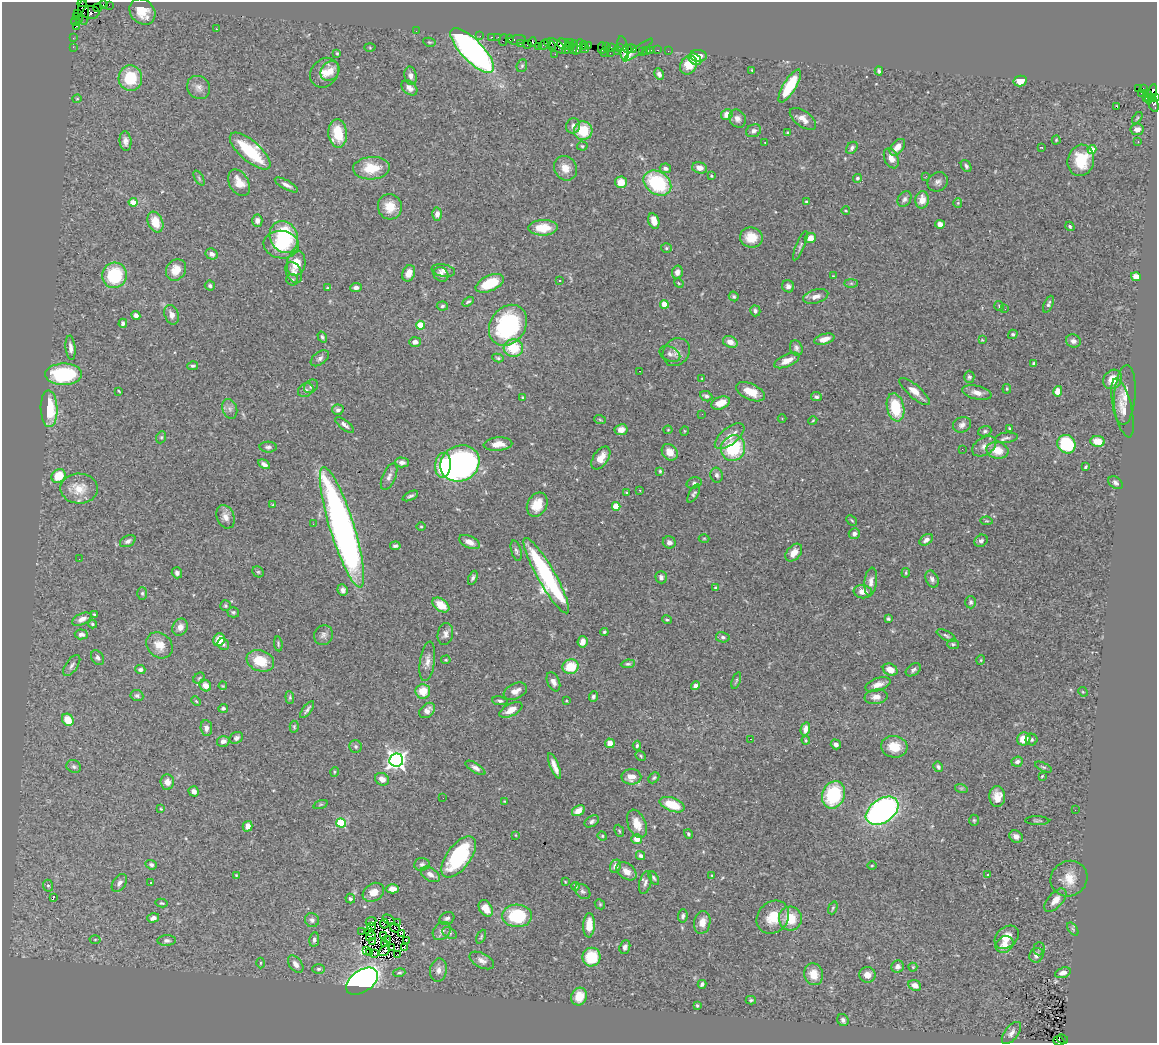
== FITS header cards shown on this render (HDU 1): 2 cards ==
NAXIS1  =                 1155
NAXIS2  =                 1041

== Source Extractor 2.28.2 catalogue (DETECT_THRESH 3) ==
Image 1155 x 1041 px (HDU 1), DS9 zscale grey, 1 PNG px = 1 image px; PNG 1159 x 1045 px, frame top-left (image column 1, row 1041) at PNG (2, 2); each listed source drawn as its Kron ellipse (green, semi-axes under 4 px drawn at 4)
Background 1.41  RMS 0.05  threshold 0.149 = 3 sigma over >= 5 px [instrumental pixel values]
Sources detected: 492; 4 with non-positive FLUX_AUTO (blend fragments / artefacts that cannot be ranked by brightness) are neither listed nor drawn; the other 488 listed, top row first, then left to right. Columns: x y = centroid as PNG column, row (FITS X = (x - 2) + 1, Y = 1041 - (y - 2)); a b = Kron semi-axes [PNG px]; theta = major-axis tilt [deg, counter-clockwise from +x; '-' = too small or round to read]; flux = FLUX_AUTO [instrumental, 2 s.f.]
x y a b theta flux
82 3 5 3 - 35
103 4 4 2 - 58
109 5 2 2 - 15
98 8 4 2 - 56
142 12 14 11 -44 63
83 13 12 5 -87 520
91 13 8 6 4 430
78 14 3 2 - 63
77 16 3 3 - 53
79 20 4 3 - 79
75 21 5 3 - 95
76 26 4 2 - 170
216 29 2 2 - 2.2
416 31 2 2 - 16
480 36 2 2 - 20
491 37 3 2 - 78
498 37 2 2 - 27
73 38 2 2 - 22
509 39 4 3 - 120
503 40 6 2 72 160
517 40 9 4 8 180
429 42 6 4 -9 4.1
532 42 5 4 - 190
547 43 3 2 - 53
570 43 4 2 - 190
520 44 3 3 - 59
527 44 3 3 - 170
563 44 7 5 -20 270
543 45 6 4 52 130
584 45 4 2 - 120
588 45 3 3 - 130
538 46 3 2 - 89
551 46 5 3 - 270
557 46 11 5 -37 400
606 46 4 2 - 86
73 47 2 2 - 26
573 47 7 3 83 370
578 47 8 3 68 190
611 47 3 2 - 72
620 47 3 2 - 210
370 48 5 3 - 3.4
567 48 6 2 56 83
584 48 4 3 - 130
602 48 6 3 -89 100
623 48 12 5 -76 96
627 48 3 2 - 130
632 49 5 3 - 130
472 50 29 11 -46 1100
617 50 3 2 - 67
638 50 18 3 37 37
647 50 3 3 - 120
651 50 2 2 - 14
658 50 3 2 - 90
642 51 2 2 - 24
668 51 2 2 - 14
337 53 3 2 - 3.5
604 53 4 2 - 130
610 53 2 2 - 53
555 54 2 2 - 17
698 56 8 6 -4 38
695 59 7 5 -38 26
688 65 10 8 57 74
522 66 6 5 - 6.2
752 70 4 2 - 2.6
330 71 10 8 52 40
879 71 4 3 - 6.7
324 73 16 13 51 45
659 74 6 4 -63 12
411 76 9 6 -80 15
130 78 13 12 - 140
1020 81 6 5 - 35
790 86 19 6 59 150
199 87 12 11 - 21
409 88 9 6 -41 17
1138 88 3 2 - 290
1143 88 3 2 - 32
1141 93 2 2 - 24
1148 93 4 3 - 500
1152 93 9 4 78 310
1146 97 3 2 - 50
1155 98 3 3 - 250
77 99 4 4 - 3.5
1149 99 4 3 - 180
1153 103 9 5 -72 340
1116 106 3 3 - 15
727 115 6 5 - 31
1137 118 7 3 53 4.1
737 119 9 8 - 17
803 119 15 7 -36 26
573 126 8 7 - 13
1137 129 6 5 - 21
583 131 9 9 - 99
753 131 8 6 26 12
338 133 14 9 -85 100
787 133 4 3 - 3.5
1056 140 4 4 - 3.7
125 141 9 6 -84 15
1138 141 3 3 - 3.4
765 142 3 2 - 11
582 146 5 4 - 4.8
897 147 9 6 49 33
1041 147 3 2 - 7.7
852 148 7 5 49 10
1092 149 4 4 - 83
250 151 25 10 -41 200
891 158 10 7 -67 28
1081 160 16 13 75 120
966 166 6 4 -56 7.6
371 168 18 11 3 90
565 168 12 11 - 38
665 168 6 4 -10 9.8
700 168 7 5 -15 24
711 176 3 3 - 4.1
926 176 3 2 - 4.6
199 178 8 3 -59 5
857 178 4 4 - 6.4
621 182 6 6 - 48
938 182 10 9 - 15
239 183 14 9 -60 50
657 183 15 11 -35 250
286 185 13 4 -29 16
904 199 8 6 56 10
922 200 8 6 81 35
133 202 4 4 - 74
807 202 4 3 - 7.7
958 203 5 4 - 3.4
390 207 13 12 - 56
846 211 4 3 - 2.6
437 214 6 5 - 18
257 221 6 5 - 16
654 221 8 5 -74 35
155 222 11 7 -68 61
940 224 5 4 - 17
1070 226 5 3 - 4.7
543 228 14 8 1 80
284 237 16 13 -63 230
751 237 11 10 - 62
810 238 6 5 - 29
281 245 17 14 -9 100
800 246 16 4 67 9.6
666 248 5 4 - 5
212 254 6 5 - 16
296 263 12 9 77 55
176 270 11 9 54 52
443 271 12 6 -12 16
294 272 11 7 -63 17
677 272 6 5 - 17
409 273 8 6 67 34
441 274 8 6 -45 15
115 275 13 12 - 200
833 276 4 4 - 2.8
1136 277 5 4 - 24
292 280 6 5 - 7
560 280 3 3 - 10
490 283 15 7 24 120
679 283 5 4 - 3.5
851 283 7 4 0 6.1
210 286 5 5 - 6.8
788 286 6 6 - 11
327 288 4 4 - 3
356 288 6 4 3 12
734 296 5 4 - 6.4
816 296 13 6 16 22
468 302 6 3 31 5.1
664 304 4 4 - 83
1048 304 9 4 66 8
442 306 6 4 6 6.6
999 306 5 4 - 4.3
1005 309 3 2 - 2.8
755 311 5 5 - 9.4
136 315 4 4 - 14
172 315 10 7 -69 22
123 323 4 4 - 7.8
420 325 4 4 - 81
508 325 22 17 55 440
1013 334 5 4 - 5.7
322 337 6 4 -58 7.1
824 339 10 5 16 24
982 340 4 4 - 2.9
1073 341 7 6 - 13
415 342 6 5 - 16
730 342 7 5 -23 26
70 348 12 5 -84 18
513 348 9 8 - 110
796 348 8 6 -68 10
676 352 15 12 48 24
670 354 11 7 -25 13
320 358 10 6 36 11
498 358 6 4 -10 5.3
787 360 14 6 24 30
1034 364 4 4 - 7.7
193 366 5 3 - 5.2
639 371 2 2 - 2.4
63 374 18 10 0 260
969 377 6 5 - 7
702 378 3 2 - 2
1113 379 10 8 54 45
311 386 8 6 39 8.8
1007 389 5 4 - 3.9
306 390 8 6 33 10
119 391 3 2 - 2.9
915 391 19 6 -41 32
1058 391 5 4 - 36
751 392 15 8 -25 53
977 393 15 6 -13 26
1125 395 30 10 85 42
706 396 6 5 - 9.8
523 397 2 2 - 2.6
816 397 5 4 - 8.4
721 403 10 6 21 41
895 407 14 8 -77 130
1123 408 30 9 -77 41
49 409 18 8 -88 140
230 409 10 7 -70 13
338 410 5 5 - 10
702 414 2 2 - 6.9
782 419 4 3 - 2.4
600 420 6 3 -20 4.1
813 420 4 3 - 3.1
345 425 11 4 -37 12
962 425 9 7 25 17
1010 428 3 3 - 4.5
621 430 6 5 - 25
668 430 4 4 - 3
684 431 5 3 - 2.5
985 431 7 5 20 6.7
730 436 18 8 39 36
161 437 6 5 - 4.8
1006 438 11 5 5 10
1098 441 7 5 -7 46
498 444 14 6 4 41
1066 444 10 8 -49 190
984 446 13 8 32 24
268 447 8 5 -2 8.7
733 448 13 12 - 200
962 449 2 2 - 6.7
997 450 11 8 -10 56
670 452 9 7 -49 36
601 458 13 7 56 39
402 462 7 5 -3 13
460 463 20 17 30 1200
264 464 6 4 -30 13
443 465 12 8 84 150
1086 467 3 2 - 4.9
660 471 3 3 - 3.8
717 475 7 6 - 9.5
59 476 7 6 - 77
389 477 14 6 66 15
694 483 8 5 18 8.1
1115 483 8 5 -35 9
79 488 18 15 -1 66
640 490 3 2 - 2.9
627 492 4 3 - 3.5
694 494 10 4 60 7.3
410 496 8 3 25 8.4
272 505 4 2 - 2.6
537 505 12 9 61 58
616 506 4 4 - 94
225 517 12 8 -68 23
852 520 6 3 -44 4
987 521 6 4 -10 4.3
313 524 2 2 - 1.9
421 526 5 3 - 3.3
342 527 63 12 -73 1700
854 534 5 5 - 12
704 538 5 3 - 3.2
926 540 7 5 35 15
128 541 8 5 26 13
981 541 7 6 - 11
470 542 11 6 -25 24
669 542 6 6 - 14
395 546 5 4 - 6.5
516 551 10 5 -74 8.5
794 553 10 7 49 32
79 559 2 2 - 4
258 572 6 5 - 5.1
177 573 5 5 - 9.5
906 573 4 3 - 3.7
546 576 43 9 -60 580
661 577 6 5 - 11
473 578 7 4 68 8.2
932 579 9 6 -65 11
871 582 14 6 83 19
716 588 4 3 - 7.2
343 590 6 5 - 12
863 592 9 6 -8 30
142 593 6 5 - 5.4
971 602 6 5 - 7.5
441 605 9 6 -35 57
225 606 5 5 - 5.1
233 612 6 5 - 5.7
94 614 4 3 - 3.4
82 619 10 5 25 20
888 619 3 3 - 4.8
667 620 5 3 - 4.3
93 624 4 3 - 5.3
180 627 9 7 59 22
604 632 4 3 - 5.4
81 634 6 5 - 14
445 634 11 7 79 16
324 635 10 9 - 14
946 636 10 4 -29 8.3
723 637 7 5 -10 7.3
219 640 6 5 - 46
582 642 6 5 - 19
223 644 6 5 - 6.9
278 644 7 4 -84 4.8
953 644 6 5 - 5.4
159 645 14 11 -45 44
97 658 8 5 -60 9.3
446 660 5 4 - 3.8
981 660 5 4 - 3.4
260 661 14 10 -20 89
427 661 20 7 81 24
628 664 7 4 6 5.7
72 665 12 6 55 12
571 667 8 7 - 92
140 670 5 4 - 9.7
890 670 7 5 -27 37
913 670 8 5 35 8.9
199 678 6 5 - 5.2
736 681 8 3 71 4.7
553 682 10 6 -66 19
878 685 13 6 18 24
205 686 6 5 - 28
223 686 4 3 - 2.8
696 686 5 4 - 15
423 691 7 7 - 59
515 691 12 7 24 25
1083 692 5 4 - 3.5
137 696 6 5 - 7.6
593 697 5 4 - 6.3
876 697 11 7 8 23
290 698 6 4 -85 4.6
196 701 5 3 - 3.4
500 701 8 4 -7 6.8
566 701 3 2 - 3
223 708 5 4 - 6.2
307 710 10 3 53 8.9
427 710 9 6 43 22
511 710 12 6 27 28
68 720 6 5 - 53
294 727 6 4 -88 5.2
206 728 8 5 -84 14
805 729 7 4 77 24
236 738 7 5 30 12
750 739 3 2 - 4.2
1024 739 7 6 - 57
1032 739 6 6 - 6.6
806 740 4 4 - 3.5
223 741 6 5 - 16
610 743 5 4 - 29
836 744 5 4 - 11
356 746 6 6 - 6.3
637 746 5 4 - 5.8
894 747 13 10 -5 65
641 756 5 4 - 4.1
396 760 7 6 - 1600
1017 762 6 5 - 12
554 766 14 4 -68 24
74 767 7 6 - 9
938 767 5 4 - 7.7
1043 767 9 4 -25 5.7
475 768 11 4 -32 12
334 772 5 3 - 3.1
1042 776 3 2 - 3.3
631 777 10 7 0 33
654 778 6 4 45 6.1
382 779 7 6 - 23
167 782 7 7 - 22
961 788 6 4 -18 5
194 791 5 5 - 15
833 795 14 11 68 240
997 797 10 8 -89 33
443 798 2 2 - 4.5
505 801 3 3 - 2.7
321 804 7 3 19 3.5
672 805 13 6 -20 89
161 809 4 3 - 2.8
1075 810 2 2 - 6.9
578 811 7 5 30 26
882 811 18 12 35 1100
974 820 5 4 - 4.5
592 821 8 5 30 8.9
1037 821 12 3 -1 6.1
341 823 5 4 - 250
637 824 15 9 -67 41
248 826 5 5 - 26
619 831 6 4 -67 4.9
688 834 5 4 - 6.1
516 835 4 2 - 2.3
602 836 5 4 - 4.1
1016 836 7 5 -33 16
637 839 5 5 - 31
640 856 5 4 - 8.2
459 857 24 12 53 320
422 864 8 6 5 9.1
151 865 6 4 -20 7.7
615 866 7 5 60 20
872 866 5 3 - 3.1
627 871 11 7 -38 30
430 874 10 6 -32 17
236 875 4 3 - 3.3
712 875 3 3 - 2.8
988 875 4 3 - 5.7
654 878 8 4 -58 6.3
1069 879 19 17 34 57
565 882 3 2 - 2.4
645 882 11 6 75 12
119 883 10 6 54 16
151 883 3 2 - 7.5
48 886 6 5 - 6.8
575 886 4 4 - 6.9
392 889 7 4 -1 20
583 891 9 6 -42 9.1
373 892 11 8 31 35
53 898 3 2 - 26
350 899 5 5 - 7
1055 900 14 7 48 31
161 903 6 4 -13 4.8
600 904 5 4 - 4.2
486 908 9 6 -59 42
833 908 6 4 69 4.7
517 916 15 11 -3 200
683 916 7 5 84 9.1
773 917 18 15 49 76
153 918 6 4 18 13
447 918 8 6 27 10
790 919 12 11 - 86
312 920 7 7 - 10
389 920 6 2 -38 4.9
371 922 5 2 - 8.7
702 922 11 8 79 32
397 923 3 2 - 0.5
384 924 5 2 - 2.3
589 925 12 6 87 46
372 927 3 2 - 1.6
395 928 5 2 - 5.3
1073 929 7 4 -53 5.2
362 931 2 2 - 3.2
442 931 10 8 47 14
370 932 3 2 - 2.4
402 933 3 2 - 2
450 933 7 5 -28 7.1
384 935 2 2 - 1.9
371 936 5 3 - 6.2
481 937 7 4 64 4.6
1007 937 13 10 40 46
95 939 5 3 - 4.3
314 939 7 5 81 11
167 940 9 5 3 9.7
387 940 4 2 - 3.6
373 941 3 2 - 2.4
407 941 4 2 - 6
384 944 3 2 - 0.28
1005 945 9 8 - 33
391 947 4 2 - 5
404 947 4 2 - 2.6
625 947 7 5 69 11
1039 949 6 5 - 7.1
366 950 3 3 - 7
385 950 6 2 47 4.3
370 953 3 2 - 8.3
375 953 3 2 - 1.9
397 955 2 2 - 2.8
1036 955 7 6 - 15
592 957 9 9 - 120
482 960 13 7 -27 18
260 963 5 3 - 3
296 964 10 6 -53 19
898 966 6 6 - 13
913 967 4 4 - 3.6
319 969 6 5 - 7
438 970 12 8 80 20
399 973 6 4 17 5.6
1063 973 8 5 21 18
814 974 11 9 -73 47
867 975 8 8 - 24
362 981 18 11 35 1600
702 984 4 3 - 8.1
915 985 6 5 - 29
579 996 9 7 66 53
751 1000 5 4 - 4.6
697 1005 3 3 - 4.5
843 1020 6 5 - 9.7
1011 1033 13 6 52 17
1062 1039 6 3 -31 150
1059 1041 5 4 - 280
At the frame edge (FLAGS 8, measured only in part): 3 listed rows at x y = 82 3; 1155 98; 1059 1041
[4 non-positive-flux detections neither listed nor drawn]